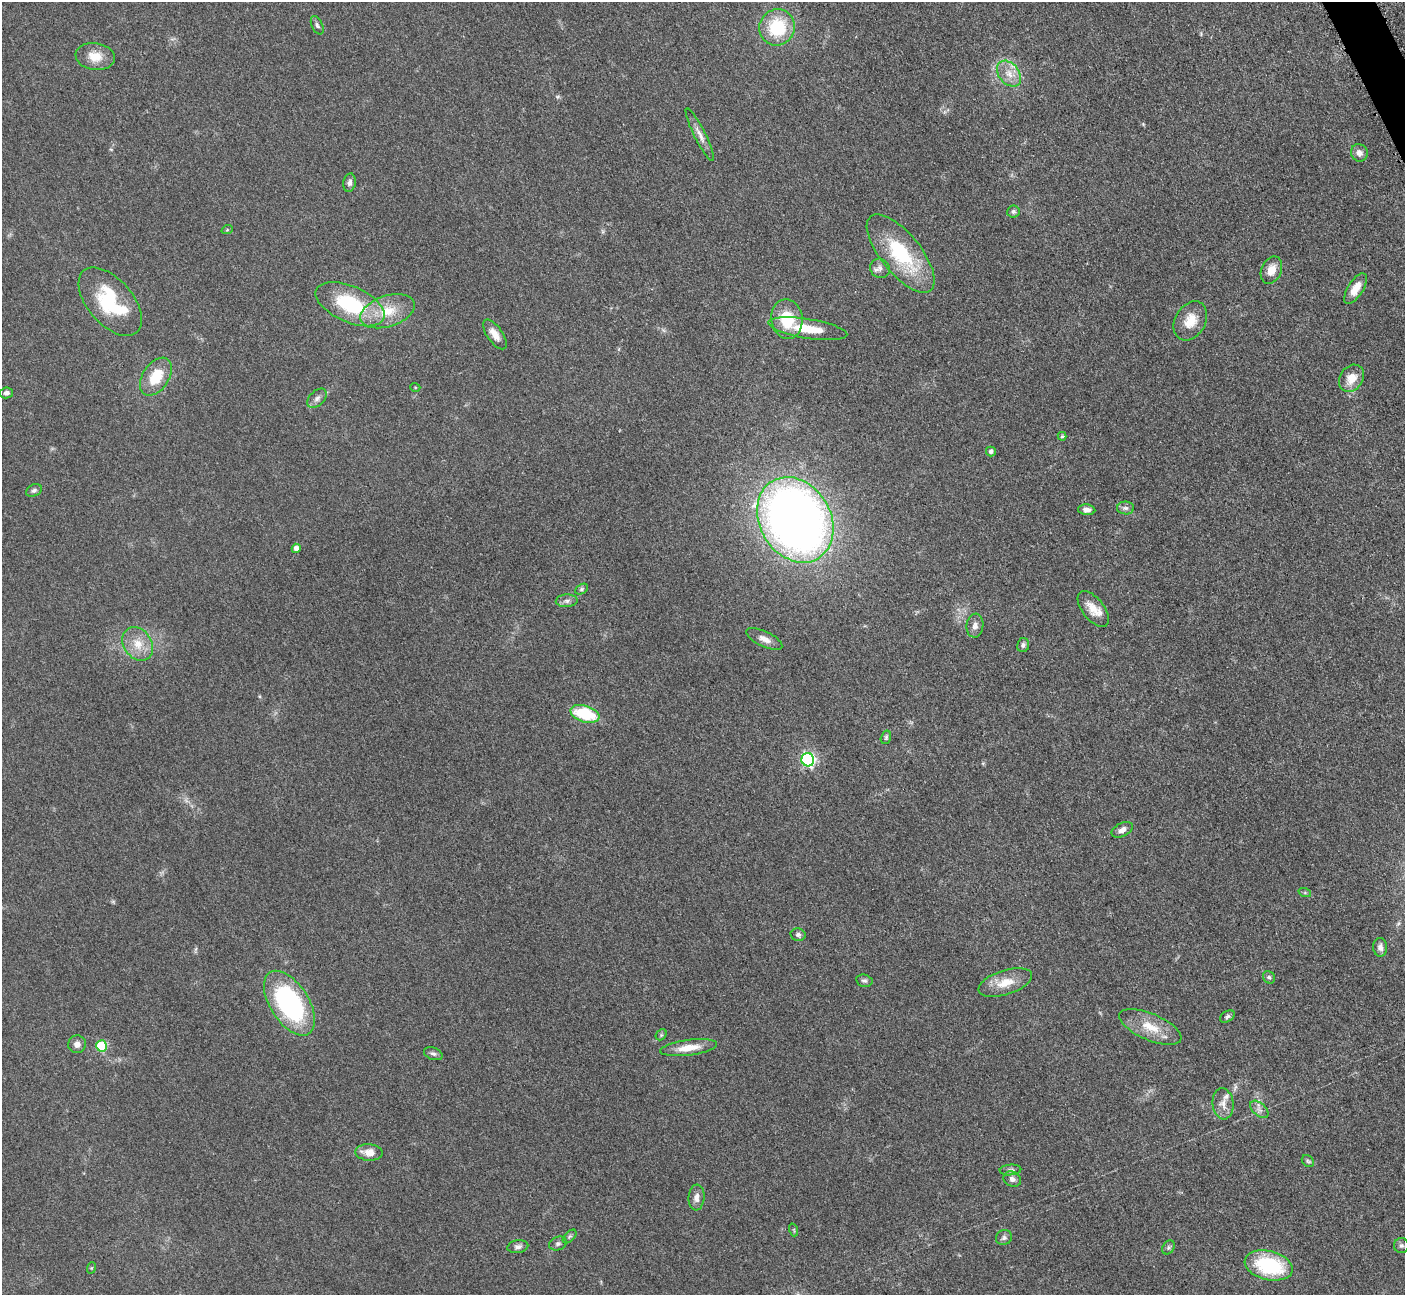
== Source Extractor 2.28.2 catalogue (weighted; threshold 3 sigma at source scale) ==
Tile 10 of 4 x 4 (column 2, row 3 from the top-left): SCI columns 1423-2825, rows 1592-2884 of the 5698 x 5663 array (HDU 1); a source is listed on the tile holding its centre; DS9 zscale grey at full resolution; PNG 1407 x 1297 px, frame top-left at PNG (2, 2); each listed source drawn as its Kron ellipse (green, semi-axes under 4 px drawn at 4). Shown black and unused: <1% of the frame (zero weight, under 3 of 5 exposures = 4% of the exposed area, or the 3 px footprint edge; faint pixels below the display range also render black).
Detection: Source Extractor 2.28.2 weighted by HDU 2 'WHT'; one run over the whole footprint, this tile lists its part. Background 0.0525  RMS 0.0056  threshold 0.0251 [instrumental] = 3 sigma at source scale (4.5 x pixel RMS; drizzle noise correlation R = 1.50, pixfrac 1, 0.05/0.05 arcsec/px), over >= 5 px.
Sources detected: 74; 1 inside a brighter listed object's ellipse — not listed separately; the other 73 listed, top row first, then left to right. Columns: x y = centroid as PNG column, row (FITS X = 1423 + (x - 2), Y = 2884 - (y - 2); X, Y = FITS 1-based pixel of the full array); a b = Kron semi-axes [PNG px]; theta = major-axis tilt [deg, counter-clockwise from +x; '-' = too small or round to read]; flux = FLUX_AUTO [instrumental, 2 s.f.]
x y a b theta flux
317 25 10 5 -66 1.4
777 27 18 17 - 29
95 56 20 13 -10 8.7
1009 74 14 10 -50 6.5
700 135 29 5 -63 4.4
1359 153 9 8 - 3.1
349 183 9 6 79 2
1013 211 6 6 - 1.3
227 230 6 3 18 0.59
901 253 47 20 -51 41
880 268 10 9 - 2.7
1271 270 14 10 66 6.3
1356 289 17 7 58 7.2
110 302 41 22 -49 39
350 304 37 18 -23 41
388 311 28 15 18 16
787 319 20 15 -81 20
1190 321 21 15 59 9.9
808 329 40 9 -9 17
495 334 17 7 -55 5.2
156 377 21 13 56 15
1351 378 14 11 54 8.1
415 387 5 3 - 0.51
6 393 6 5 - 2.1
317 398 11 7 44 2.4
1062 436 4 4 - 0.85
991 452 5 5 - 1.9
34 490 8 5 25 1.3
1125 508 8 6 -1 1.6
1087 510 8 5 -6 2.6
795 520 45 35 -59 500
296 548 5 4 - 2.9
582 589 7 5 28 1.1
567 601 11 6 3 2.3
1093 609 21 11 -52 7.8
975 626 12 8 82 2.9
764 639 19 7 -25 4.1
138 644 18 14 -55 9.5
1023 645 7 6 - 1.4
585 714 15 8 -17 28
886 737 7 5 74 0.99
808 760 6 6 - 100
1122 830 11 6 27 3
1305 893 6 4 -19 0.75
798 935 7 6 - 1.6
1380 947 9 7 -87 2.3
1269 977 6 5 - 1.1
864 981 8 6 -11 1.4
1005 983 28 12 18 10
289 1003 36 19 -57 92
1227 1016 8 5 33 1.3
1150 1027 33 13 -23 13
661 1035 6 5 - 0.88
77 1044 9 8 - 2.8
101 1046 5 5 - 35
689 1048 29 8 7 9.1
433 1054 10 6 -20 1.5
1223 1104 15 10 -84 4.7
1259 1109 11 6 -43 2.5
369 1152 14 8 -5 6
1308 1161 7 5 -45 0.99
1010 1170 11 5 5 1.5
1012 1179 9 7 -27 2.3
696 1197 13 8 85 3.3
794 1230 6 4 -72 0.74
570 1236 8 5 44 1.2
1004 1238 8 7 - 1.7
558 1244 9 6 20 1.5
1401 1246 7 7 - 1.7
518 1247 10 6 10 2.1
1168 1247 7 5 57 1.1
1269 1265 24 14 -14 43
91 1268 6 3 70 0.52